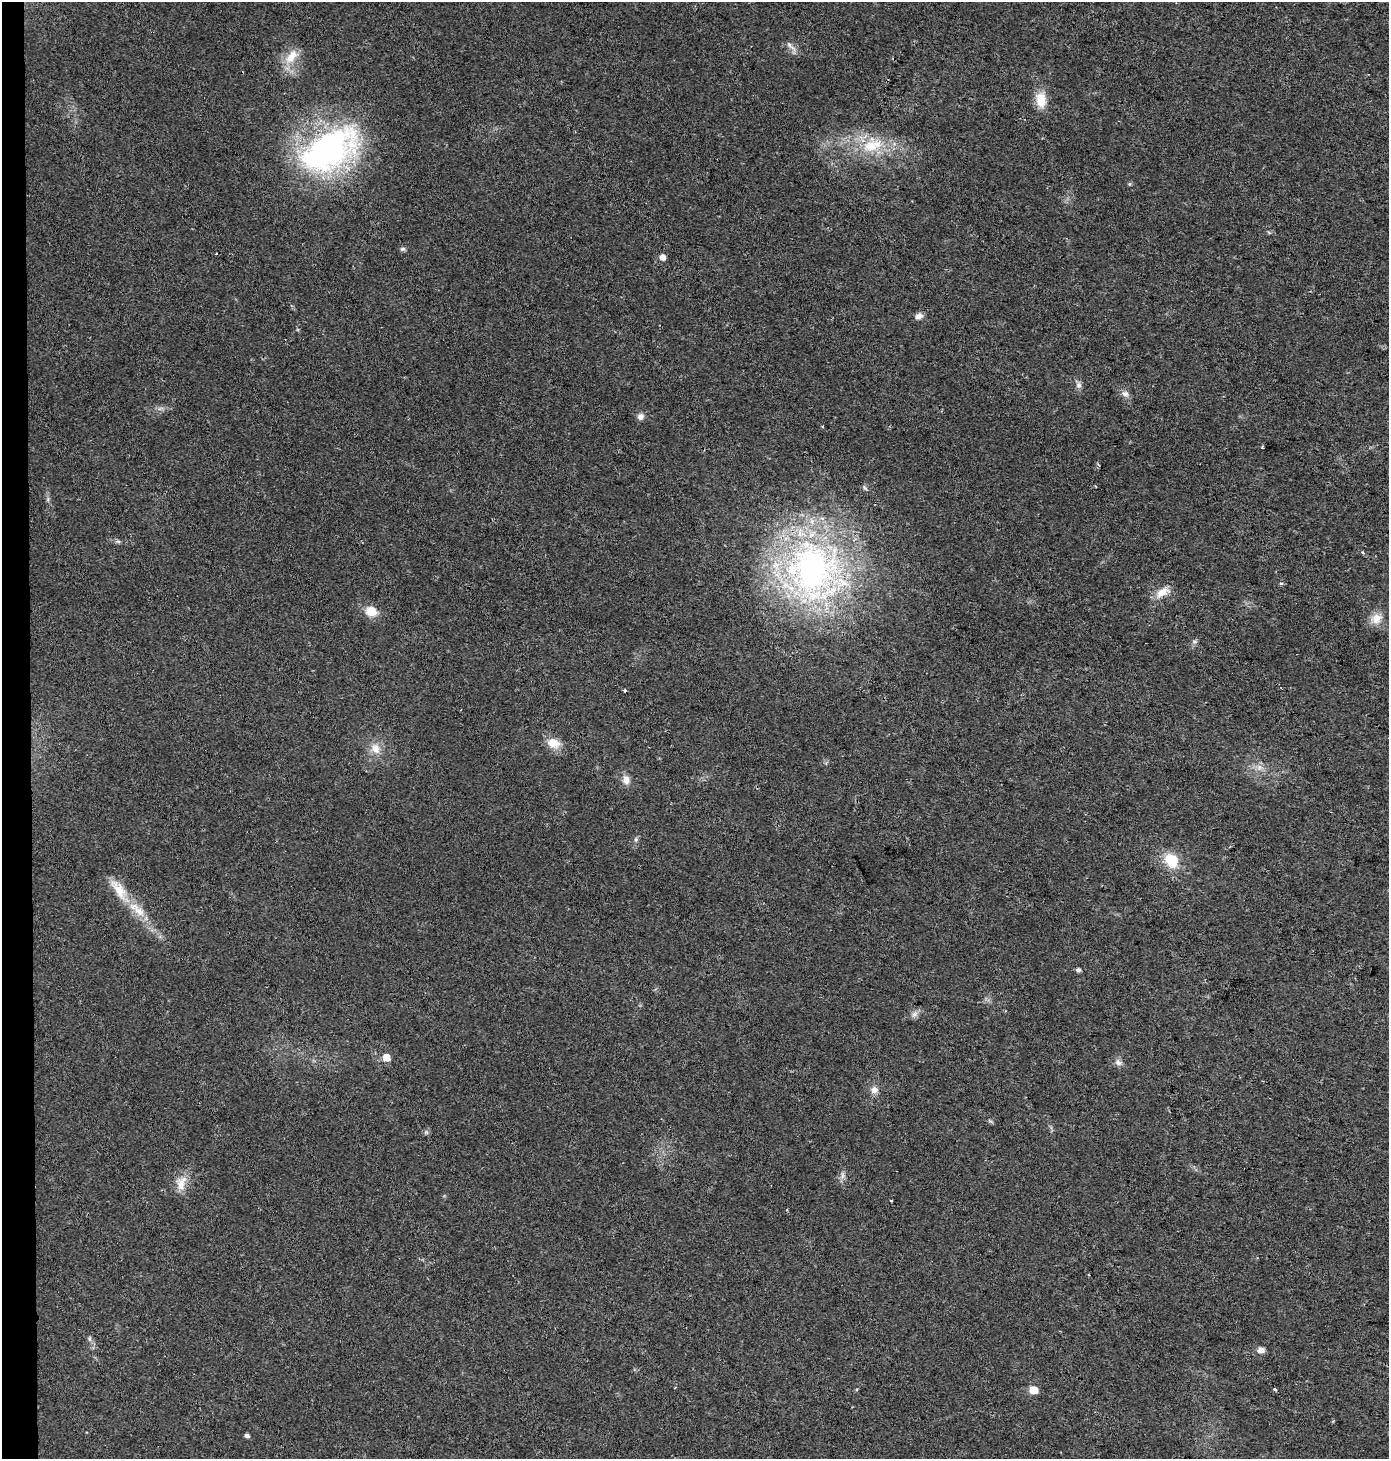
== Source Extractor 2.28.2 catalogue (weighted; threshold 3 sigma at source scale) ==
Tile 4 of 3 x 3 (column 1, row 2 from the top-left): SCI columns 239-1625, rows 1459-2915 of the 4626 x 4380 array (HDU 1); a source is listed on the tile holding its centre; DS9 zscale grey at full resolution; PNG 1391 x 1461 px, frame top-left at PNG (2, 2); no overlay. Shown black and unused: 2% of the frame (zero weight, under 2 of 3 exposures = <1% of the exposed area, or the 3 px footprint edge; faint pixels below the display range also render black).
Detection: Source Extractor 2.28.2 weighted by HDU 2 'WHT'; one run over the whole footprint, this tile lists its part. Background 0.0439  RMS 0.0058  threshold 0.0263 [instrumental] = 3 sigma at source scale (4.5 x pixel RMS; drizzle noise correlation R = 1.50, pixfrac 1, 0.0396/0.0396 arcsec/px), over >= 5 px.
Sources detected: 43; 1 inside a brighter listed object's ellipse — not listed separately; the other 42 listed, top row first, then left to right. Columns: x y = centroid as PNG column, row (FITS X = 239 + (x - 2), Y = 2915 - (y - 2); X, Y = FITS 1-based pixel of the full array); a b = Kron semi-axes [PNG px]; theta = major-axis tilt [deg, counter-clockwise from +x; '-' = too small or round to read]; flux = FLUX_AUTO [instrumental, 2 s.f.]
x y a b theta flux
789 45 11 5 -60 2.2
291 56 24 12 55 11
1041 100 20 13 -82 9.8
872 146 33 15 18 22
327 149 35 21 30 230
1129 184 6 4 71 0.7
403 249 7 5 3 1.2
216 254 2 2 - 0.52
662 257 5 5 - 4
919 316 9 7 23 2.8
1079 385 9 7 -89 2.2
1125 393 11 8 -18 2.6
160 408 7 4 19 1.4
640 416 10 8 47 2.5
118 541 7 4 -1 1.1
1363 553 4 4 - 1
812 570 81 64 -78 220
1281 583 5 3 - 0.75
1163 592 21 11 33 7
371 611 15 12 -19 8.4
1376 618 16 13 26 7.1
1194 641 7 4 0 1
625 690 3 3 - 1.5
553 743 16 11 -20 8.4
376 748 16 12 -69 6.6
1259 767 9 7 70 2.8
626 780 11 9 -75 4.2
636 839 7 5 89 1.3
1171 860 17 13 -49 16
119 890 37 14 -55 14
1078 970 5 4 - 1.7
914 1014 11 7 52 2.5
386 1057 6 5 - 9.2
1118 1062 11 8 -12 2.5
874 1090 10 9 - 3.5
181 1183 22 12 78 8.2
1088 1275 4 2 - 0.48
90 1339 8 4 90 1.1
1261 1350 8 6 -5 3.4
1275 1389 3 3 - 1.5
1033 1390 6 5 - 14
247 1435 5 4 - 1.9